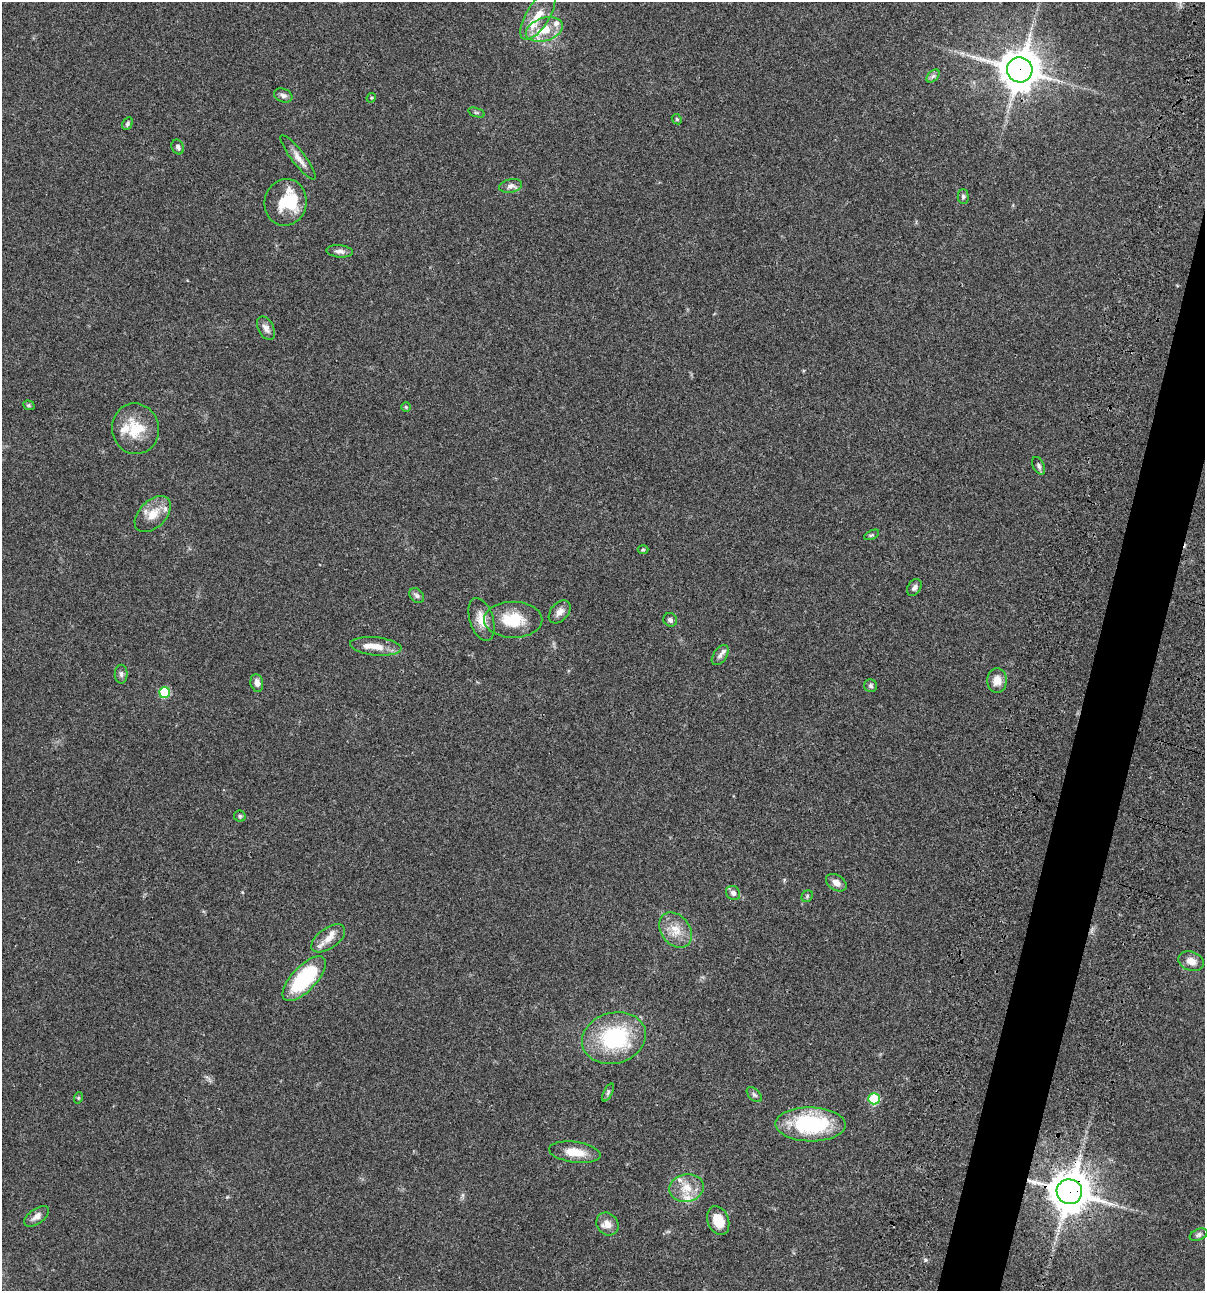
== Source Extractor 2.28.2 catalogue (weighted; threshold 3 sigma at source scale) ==
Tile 10 of 4 x 4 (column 2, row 3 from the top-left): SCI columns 1438-2640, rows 1407-2695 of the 5405 x 5389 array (HDU 1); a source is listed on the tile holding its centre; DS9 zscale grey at full resolution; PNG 1207 x 1293 px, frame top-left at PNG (2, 2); each listed source drawn as its Kron ellipse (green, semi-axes under 4 px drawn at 4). Shown black and unused: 4% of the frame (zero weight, under 3 of 4 exposures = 9% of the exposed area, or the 3 px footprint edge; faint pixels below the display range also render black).
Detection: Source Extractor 2.28.2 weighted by HDU 2 'WHT'; one run over the whole footprint, this tile lists its part. Background 0.0468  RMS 0.0053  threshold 0.0237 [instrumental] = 3 sigma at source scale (4.5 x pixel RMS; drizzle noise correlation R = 1.50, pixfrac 1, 0.05/0.05 arcsec/px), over >= 5 px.
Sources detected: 63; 1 inside a brighter object's white glare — neither listed nor drawn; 5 inside a brighter listed object's ellipse — not listed separately; the other 57 listed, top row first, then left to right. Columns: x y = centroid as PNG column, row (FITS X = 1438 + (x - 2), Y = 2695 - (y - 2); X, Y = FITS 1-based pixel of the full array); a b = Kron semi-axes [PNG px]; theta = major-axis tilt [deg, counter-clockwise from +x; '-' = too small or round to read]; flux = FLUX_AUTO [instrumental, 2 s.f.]
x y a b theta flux
538 16 27 11 58 9.7
544 30 19 11 17 12
1020 70 13 12 - 1200
933 76 8 4 45 1.2
283 96 9 6 -21 1.7
371 98 5 4 - 0.55
476 113 8 3 -19 0.8
677 119 5 4 - 0.68
127 124 6 5 - 1
178 147 8 6 -65 1.3
298 157 27 6 -53 4.3
510 186 12 6 12 2
963 196 7 5 -89 1.1
286 202 23 21 79 18
340 251 13 6 -5 2.1
266 328 12 7 -63 2.7
29 405 6 4 -19 0.7
406 407 5 5 - 0.61
135 429 25 23 -79 15
1039 466 9 5 -64 1.4
153 514 22 13 45 8.3
871 535 8 4 26 0.77
643 550 5 3 - 0.57
914 587 9 6 59 1.7
417 596 8 6 -44 1.3
560 612 13 8 48 3.1
481 619 22 11 -72 6.5
513 620 29 18 0 16
670 620 7 6 - 1.4
376 646 26 9 -6 6.7
720 655 11 6 56 2.2
121 674 9 6 -89 1.5
997 680 12 10 86 5.5
257 683 9 6 -78 2.8
871 686 6 6 - 1.1
164 692 5 5 - 23
240 816 6 5 - 0.84
836 883 11 7 -32 3
733 893 8 6 -43 2.1
807 896 6 5 - 0.75
676 930 19 14 -52 8
328 938 19 10 36 5.8
1191 961 13 9 -18 4.3
304 979 28 12 46 42
614 1038 32 25 15 45
608 1092 10 4 64 0.92
754 1095 9 5 -44 1.2
78 1098 6 3 71 0.54
874 1099 5 5 - 27
810 1124 35 17 -1 45
575 1152 26 10 -8 8.4
687 1188 17 13 11 8.4
1069 1192 13 12 - 1300
37 1216 14 7 35 3
718 1220 15 10 -69 8.5
607 1224 12 10 -52 4.4
1199 1235 9 5 25 1.3
Overlapping masked pixels (flux is a lower limit): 2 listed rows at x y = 1020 70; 1069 1192